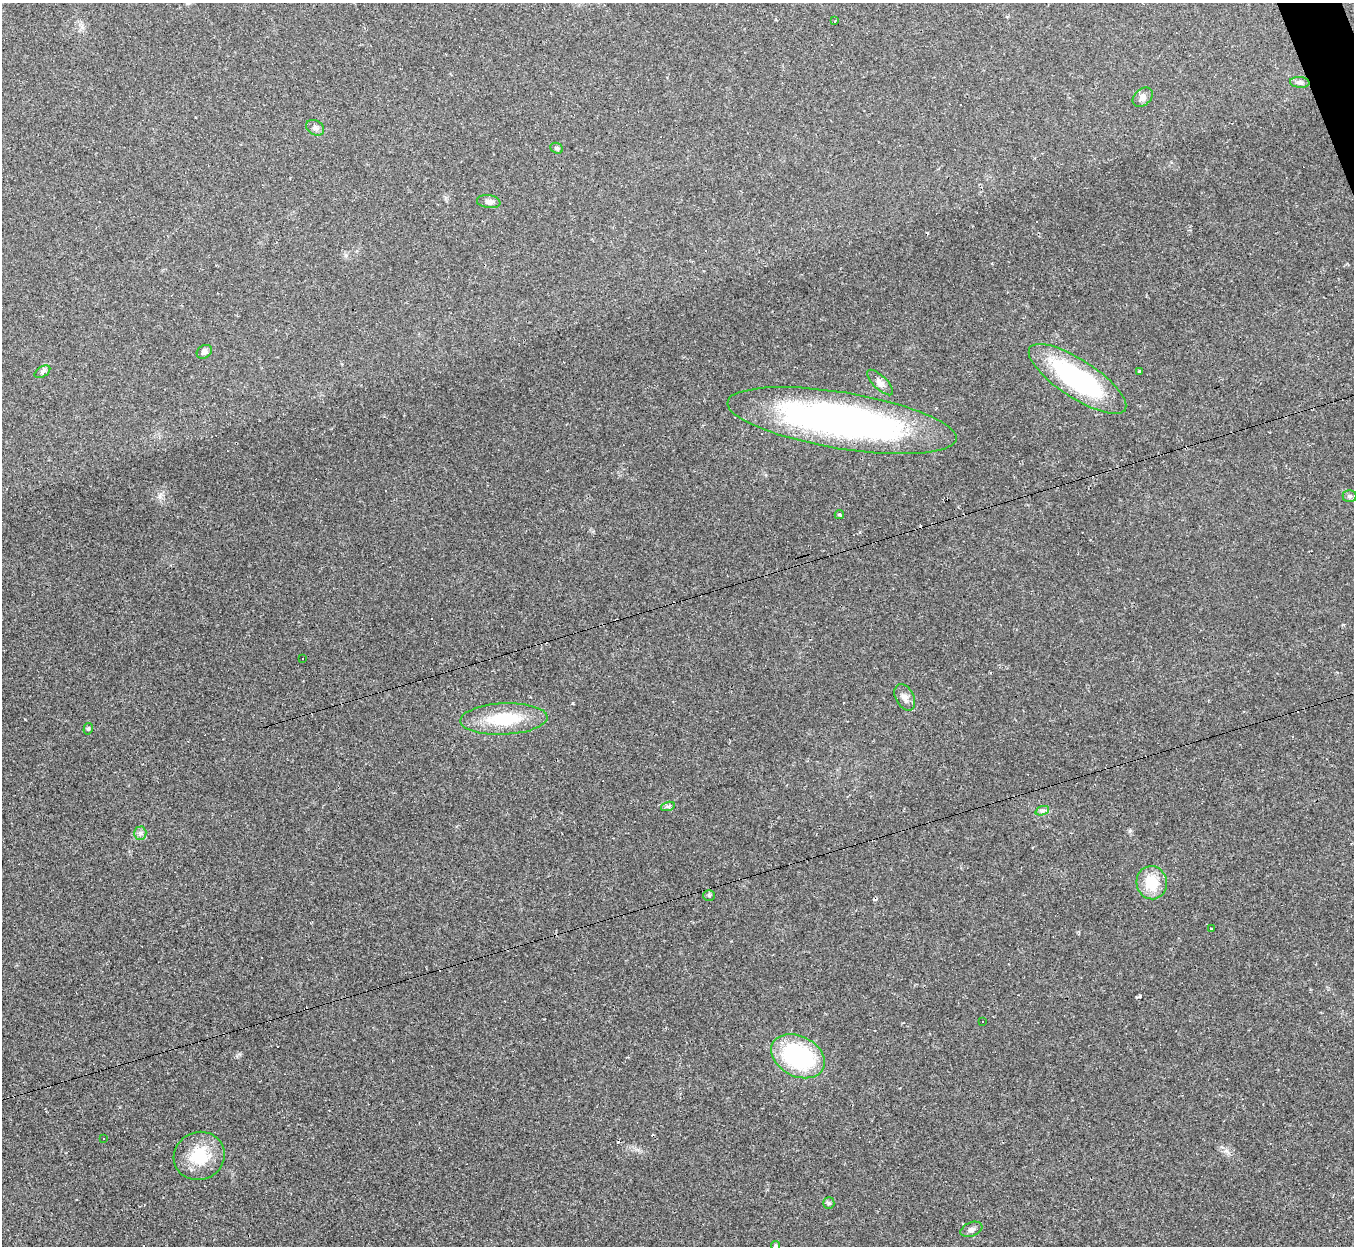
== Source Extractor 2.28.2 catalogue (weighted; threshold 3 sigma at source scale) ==
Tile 10 of 4 x 4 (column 2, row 3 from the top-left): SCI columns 1353-2704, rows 1515-2758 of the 5407 x 5390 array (HDU 1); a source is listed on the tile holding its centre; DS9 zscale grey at full resolution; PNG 1356 x 1248 px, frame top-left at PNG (2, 3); each listed source drawn as its Kron ellipse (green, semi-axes under 4 px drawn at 4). Shown black and unused: <1% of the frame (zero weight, under 2 of 3 exposures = <1% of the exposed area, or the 3 px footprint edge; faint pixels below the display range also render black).
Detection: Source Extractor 2.28.2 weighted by HDU 2 'WHT'; one run over the whole footprint, this tile lists its part. Background 0.0571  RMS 0.0059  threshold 0.0264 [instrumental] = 3 sigma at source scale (4.5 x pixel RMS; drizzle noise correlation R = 1.50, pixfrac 1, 0.05/0.05 arcsec/px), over >= 5 px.
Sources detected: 53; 22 cosmic-ray / hot-pixel residue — neither listed nor drawn; the other 31 listed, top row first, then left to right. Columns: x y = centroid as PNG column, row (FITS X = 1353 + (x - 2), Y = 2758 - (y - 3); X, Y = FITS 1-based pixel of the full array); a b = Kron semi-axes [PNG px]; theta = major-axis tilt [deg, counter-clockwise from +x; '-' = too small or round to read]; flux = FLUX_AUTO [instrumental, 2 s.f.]
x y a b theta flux
835 21 3 3 - 48
1300 82 9 5 -5 1.7
1143 97 11 8 42 2.7
315 128 9 7 -32 2.2
557 148 6 5 - 1
489 202 12 6 -7 2.7
204 352 8 6 37 2
1139 371 3 3 - 1.1
42 372 8 5 32 1.4
1078 379 57 19 -33 91
880 382 17 6 -45 3.2
842 421 116 28 -9 230
1349 496 7 6 - 1.4
839 515 5 4 - 0.89
303 659 2 2 - 0.42
905 697 14 9 -62 3.6
504 719 43 15 3 29
88 729 6 4 74 0.89
668 806 7 4 18 1.2
1042 811 7 4 19 1.4
140 833 6 6 - 1.7
1152 883 17 15 -78 17
709 895 6 5 - 1
1211 928 3 3 - 1.1
983 1021 3 2 - 0.65
798 1056 28 20 -27 67
103 1139 3 3 - 0.77
199 1156 26 24 23 22
829 1203 6 5 - 1.1
971 1229 11 7 22 2.3
776 1246 5 4 - 0.97
Overlapping masked pixels (flux is a lower limit): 1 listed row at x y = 842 421
Isophote crosses this tile's border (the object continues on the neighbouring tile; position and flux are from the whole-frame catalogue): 1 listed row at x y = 776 1246
Unlisted compact peaks at least as high as the median listed source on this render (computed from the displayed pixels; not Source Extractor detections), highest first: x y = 1140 996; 159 496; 239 1054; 1226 1151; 573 703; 1130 830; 25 719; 346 255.